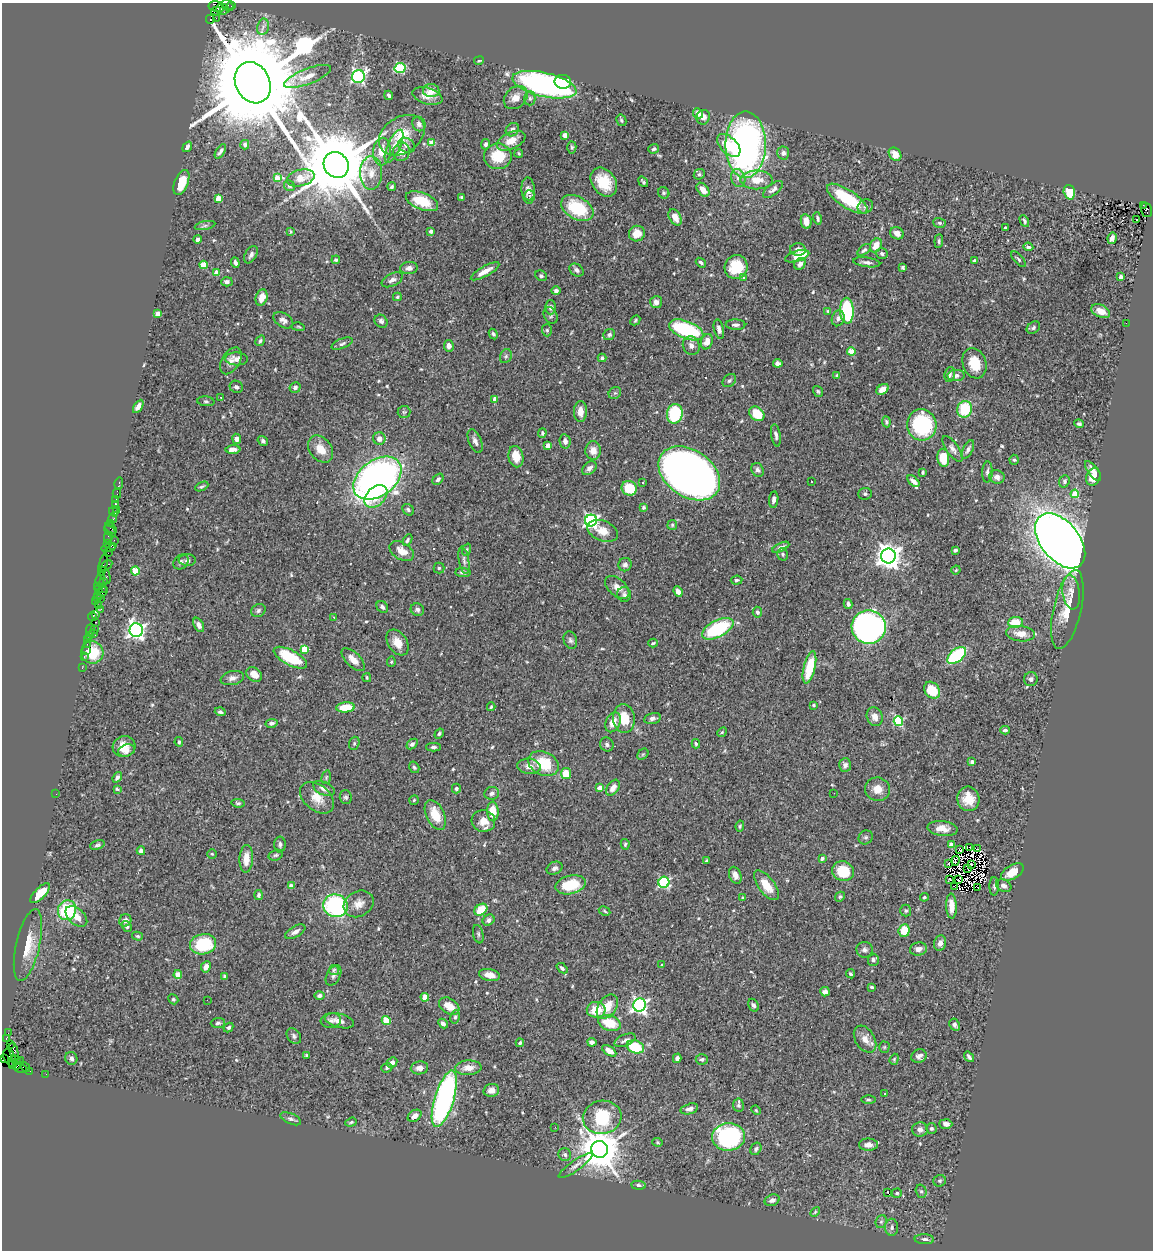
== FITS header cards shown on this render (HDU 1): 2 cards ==
NAXIS1  =                 1151
NAXIS2  =                 1248

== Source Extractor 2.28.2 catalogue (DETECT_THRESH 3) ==
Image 1151 x 1248 px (HDU 1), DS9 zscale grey, 1 PNG px = 1 image px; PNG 1155 x 1252 px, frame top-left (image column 1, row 1248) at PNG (2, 3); each listed source drawn as its Kron ellipse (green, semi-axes under 4 px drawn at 4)
Background 0.69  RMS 0.036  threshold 0.109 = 3 sigma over >= 5 px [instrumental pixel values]
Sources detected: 582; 6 with non-positive FLUX_AUTO (blend fragments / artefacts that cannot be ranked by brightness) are neither listed nor drawn; of the other 576, the 500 brightest by FLUX_AUTO listed and drawn (76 fainter detections omitted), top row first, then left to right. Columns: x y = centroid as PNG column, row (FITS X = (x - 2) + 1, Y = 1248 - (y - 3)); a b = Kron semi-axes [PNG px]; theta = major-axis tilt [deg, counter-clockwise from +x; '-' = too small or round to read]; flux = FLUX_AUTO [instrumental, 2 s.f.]
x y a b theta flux
228 5 6 5 - 35
232 6 4 2 - 30
216 7 8 5 -11 190
222 9 6 6 - 110
216 11 5 3 - 250
216 18 2 2 - 15
210 19 4 3 - 470
263 27 8 6 78 12
479 61 5 3 - 2.8
400 68 5 5 - 190
307 76 25 7 21 28
358 76 6 6 - 460
563 82 8 7 - 41
253 83 21 17 -64 82000
544 85 33 12 -13 670
431 90 8 6 -1 30
389 95 5 3 - 5.8
427 96 15 8 -17 22
516 98 13 10 42 22
530 98 7 5 -90 6.5
698 113 5 4 - 18
703 117 7 6 - 13
621 120 6 4 -60 4.6
419 124 7 6 - 8.5
512 130 7 6 - 11
402 135 25 18 34 66
565 135 4 4 - 27
511 141 15 8 25 34
432 143 4 4 - 44
485 144 5 4 - 6.5
245 145 5 4 - 6.3
406 145 9 7 -29 13
729 145 14 8 -45 60
746 145 33 20 90 910
394 146 18 6 66 17
187 147 6 3 54 5.4
572 147 6 4 -87 4.2
654 149 5 4 - 5.7
220 151 8 4 58 5.9
382 152 14 9 86 34
401 152 9 8 - 16
519 153 4 4 - 3.2
783 153 6 6 - 7.2
895 154 7 5 -50 30
498 156 14 13 - 70
336 165 13 12 - 32000
371 173 17 11 88 28
699 174 6 5 - 4.4
277 178 4 4 - 41
301 178 14 8 14 30
738 178 9 7 -73 14
756 180 16 9 -1 42
181 182 13 6 68 53
604 182 16 11 -54 64
643 182 6 3 -53 4.4
289 186 6 5 - 5.5
392 187 4 4 - 4.8
703 190 8 5 -51 20
773 190 12 5 37 9.7
528 191 13 6 -85 18
1069 192 7 5 -73 49
664 193 6 5 - 4.4
529 195 5 5 - 7.2
461 197 3 3 - 3.3
218 198 4 4 - 48
847 199 24 8 -34 130
422 201 17 8 -21 80
1143 205 2 2 - 73
865 206 8 6 31 10
577 208 17 11 -30 120
1146 210 7 5 -72 200
675 217 9 5 -60 22
817 218 6 4 -76 4.8
1137 219 3 2 - 4.1
806 221 7 5 -80 21
1024 221 6 4 -62 4.2
940 223 6 4 -17 4.6
205 225 10 4 11 6.5
1005 228 3 3 - 4.5
291 231 4 3 - 2.8
431 231 4 4 - 8.1
897 233 7 6 - 15
637 234 8 7 - 29
1112 238 6 4 79 8
197 239 4 4 - 7.4
939 241 7 4 85 3.9
876 245 7 5 61 30
1028 247 5 3 - 4.9
798 249 8 6 1 11
864 250 8 4 39 6.3
882 254 6 5 - 5.6
251 255 9 5 61 8.8
797 256 12 5 18 53
1018 259 9 3 -47 4.4
336 260 4 3 - 4.9
974 261 4 3 - 5.9
867 262 13 5 -7 9.1
235 263 5 3 - 7
701 263 5 3 - 5.7
800 264 6 5 - 12
203 265 4 4 - 63
736 267 12 11 - 72
903 267 4 3 - 4.4
409 268 9 6 7 12
576 270 8 6 -41 7.4
485 271 16 5 29 23
216 273 4 4 - 33
541 276 6 5 - 5.1
1121 277 4 4 - 8.8
743 278 4 4 - 4.9
392 280 11 6 26 12
227 282 6 4 2 6.9
556 291 5 4 - 7.7
397 297 4 3 - 3.8
261 298 8 5 72 26
656 302 6 6 - 11
550 307 7 5 90 9.2
828 311 3 3 - 2.8
847 311 13 7 -88 210
1101 311 10 6 -24 22
158 314 4 4 - 35
550 315 9 6 -60 5.5
838 318 8 6 74 10
283 320 11 7 -32 11
635 320 5 3 - 3.7
381 321 7 6 - 7.6
1126 323 2 2 - 5.6
735 325 10 5 -1 7.8
298 327 6 3 -10 2.9
1033 328 7 5 36 6.2
719 329 10 5 -76 9.9
547 330 6 5 - 3.7
686 330 18 8 -21 230
493 334 5 4 - 4.5
609 335 6 5 - 5.3
260 341 5 4 - 4.5
707 342 8 5 70 19
342 344 11 5 21 6.9
691 345 9 8 - 13
449 346 6 5 - 11
851 351 4 4 - 69
506 356 7 5 63 5.5
602 358 4 4 - 4.2
237 359 11 6 -3 18
231 361 15 8 59 16
778 363 5 4 - 8.3
974 363 15 11 -71 56
950 374 8 5 77 6.7
837 375 3 3 - 4.5
956 375 8 5 3 9.5
729 381 7 5 43 5.5
236 387 7 6 - 5.9
295 387 6 5 - 6.2
882 389 7 4 35 17
818 391 6 4 -55 4.2
615 393 7 5 40 4.5
221 397 3 2 - 6.1
495 399 4 3 - 18
206 401 8 5 -5 4.4
138 406 7 4 59 13
965 409 8 7 - 100
404 412 6 6 - 4.6
580 412 10 6 89 21
675 414 10 8 80 150
757 414 8 6 -43 71
886 422 5 4 - 4.7
1079 424 5 4 - 5.4
922 425 15 14 - 240
542 433 4 4 - 4.8
776 435 11 4 -81 8.4
237 439 5 4 - 12
379 439 6 6 - 17
263 441 5 4 - 5
475 441 12 6 -66 11
565 441 7 5 -80 9.8
548 446 4 4 - 24
233 449 7 4 0 13
321 449 15 11 -52 36
953 449 15 6 -54 12
968 449 10 5 62 8.6
593 450 9 7 89 22
516 457 11 7 -78 38
943 458 9 6 -82 64
1014 460 5 4 - 3.9
589 468 8 5 41 10
758 470 7 5 -61 7.9
1093 471 12 5 -55 17
923 472 4 3 - 3.6
987 472 10 5 88 7.6
689 473 34 23 -34 1800
997 477 8 6 -14 12
1093 477 9 6 69 34
377 478 27 18 36 1300
438 479 6 4 46 6.4
812 481 3 2 - 2.8
913 481 7 4 -44 11
1064 481 6 5 - 5.9
119 483 6 3 76 18
643 483 3 3 - 5.9
202 486 7 3 25 4.2
629 488 8 7 - 66
117 493 5 2 - 33
865 494 7 6 - 5.2
1075 494 4 4 - 57
376 496 13 9 44 48
116 499 2 2 - 6
774 499 8 4 83 8.8
115 504 4 3 - 66
643 507 4 4 - 3.7
116 509 3 2 - 10
408 510 6 5 - 5
114 512 5 3 - 27
113 518 4 3 - 68
591 521 6 6 - 660
111 523 3 2 - 41
672 525 5 5 - 3.2
111 528 6 3 -41 79
110 531 7 3 -41 81
603 531 16 10 -22 30
108 537 6 3 -80 54
114 540 2 2 - 28
407 540 6 4 63 5.2
1060 541 32 19 -51 3600
107 544 3 2 - 44
113 547 4 2 - 60
781 547 9 4 25 9.2
108 548 7 4 8 92
467 550 6 4 72 3.4
955 550 4 3 - 6.4
402 551 13 8 -31 28
108 553 2 2 - 48
783 554 6 5 - 4.4
888 556 7 7 - 2500
187 560 8 6 -2 7.1
464 560 14 5 -80 8.5
181 562 8 6 41 6.9
103 565 12 3 77 120
625 565 7 6 - 8.6
106 566 7 2 34 130
439 568 5 5 - 4
956 570 5 3 - 2.9
135 571 4 4 - 78
463 572 7 4 -4 7.2
105 575 9 5 -72 210
100 579 7 3 73 110
737 580 6 4 6 4.8
103 582 4 3 - 42
98 586 2 2 - 29
617 587 14 8 -41 19
102 588 3 2 - 27
98 590 3 3 - 35
678 591 5 4 - 13
1071 592 17 8 -82 21
101 593 8 3 38 200
624 594 7 7 - 7.8
97 598 4 2 - 86
100 599 3 2 - 69
95 602 4 3 - 46
848 604 5 4 - 7.1
99 605 4 3 - 12
382 607 6 5 - 6.8
101 609 3 2 - 15
258 610 7 6 - 6.4
417 610 7 6 - 6.9
1067 610 40 14 77 67
757 612 5 4 - 5.9
95 614 3 2 - 23
92 617 5 3 - 56
334 617 3 2 - 8.9
95 622 3 2 - 57
1015 622 7 5 6 48
199 625 8 4 -63 14
869 627 17 16 - 870
95 629 3 2 - 44
718 629 17 8 27 200
90 630 6 3 77 97
136 630 7 6 - 1000
93 634 3 3 - 13
1020 634 14 7 -6 27
89 635 3 2 - 42
88 640 2 2 - 20
570 640 9 6 -71 6.8
397 643 14 9 -57 31
653 643 5 3 - 3.6
87 644 2 2 - 47
304 649 4 4 - 64
86 650 2 2 - 22
92 652 11 11 - 75
84 656 3 2 - 31
957 656 11 6 38 230
290 658 18 7 -28 120
353 660 14 7 -44 24
391 662 5 4 - 3.7
809 667 16 5 76 100
82 668 2 2 - 13
254 674 9 6 -37 23
232 678 12 7 12 12
367 678 4 3 - 3
1031 679 7 6 - 9.4
932 690 9 7 -50 70
814 705 3 3 - 3
346 707 9 5 5 57
491 707 4 3 - 3.3
220 712 5 4 - 5.7
875 717 9 8 - 19
652 718 9 5 12 8.3
624 719 14 11 -84 50
898 721 5 4 - 180
613 722 10 7 64 26
272 723 6 4 12 7.1
1005 730 5 4 - 6.1
722 732 5 4 - 3.2
439 734 5 4 - 4.2
179 742 5 4 - 4.2
354 743 7 5 71 3.8
412 744 6 4 42 6.2
607 744 7 6 - 7.1
696 744 5 3 - 3.8
124 747 11 10 - 32
433 747 7 4 0 5.7
126 750 9 6 20 14
643 754 6 4 43 3.8
972 762 4 3 - 12
543 764 16 11 -25 92
845 765 7 6 - 9.3
529 766 12 7 -7 18
414 767 6 4 -57 4.1
566 774 5 5 - 45
117 777 5 4 - 7.5
326 777 7 4 75 3.4
324 788 11 6 -24 14
456 788 5 4 - 4.2
600 788 4 4 - 33
613 788 9 5 56 18
117 789 4 3 - 3.3
878 789 12 11 - 27
492 793 7 6 - 8.5
834 793 2 2 - 3.2
56 794 2 2 - 5.5
346 797 7 6 - 4.4
317 798 19 12 -40 35
968 799 12 11 - 37
414 800 5 4 - 3.5
238 803 7 4 -6 4.6
493 811 10 5 -87 43
435 815 16 9 -65 54
483 821 12 10 -15 28
740 826 5 4 - 3.7
942 829 15 7 -7 22
866 837 7 6 - 6.2
280 844 8 5 89 7
625 844 5 4 - 3.6
97 845 8 4 17 5.1
951 845 4 4 - 20
970 847 3 2 - 6.7
978 849 3 2 - 3.5
960 850 4 3 - 3.3
141 851 4 4 - 9.5
212 854 5 4 - 3.2
276 855 7 5 16 5.2
822 858 4 3 - 8.3
246 859 14 6 87 29
707 860 3 3 - 3.6
955 861 4 3 - 2.9
948 863 3 2 - 7.3
971 865 3 3 - 6
554 868 8 6 26 8.2
968 868 3 2 - 3.4
843 871 11 9 -13 77
1012 872 12 7 31 35
735 875 9 6 -69 14
950 879 4 2 - 3.3
958 880 3 3 - 3.1
664 882 5 5 - 250
570 885 15 9 13 76
766 885 17 8 -52 42
291 886 4 4 - 18
954 886 3 2 - 3.1
994 886 9 5 89 5.5
1004 886 8 5 -29 9.5
977 887 3 2 - 7.8
40 893 13 5 46 35
259 895 5 4 - 4.9
743 897 4 3 - 2.8
840 897 5 4 - 3.7
924 897 4 3 - 3
359 904 16 12 30 24
336 906 12 11 - 320
951 906 12 5 -87 22
67 910 10 9 - 140
481 910 7 5 36 54
605 911 6 4 -29 3.3
906 911 6 5 - 4.3
76 916 13 8 -42 30
125 920 6 6 - 12
489 920 6 5 - 9.1
127 926 6 4 -57 5.6
904 931 6 5 - 52
295 932 11 5 29 11
478 934 9 5 -77 5.3
137 936 5 4 - 3.6
940 943 8 6 76 13
203 944 13 10 11 150
28 945 36 12 77 55
918 949 8 6 10 13
865 950 8 8 - 8.4
873 960 6 5 - 5.8
662 965 4 3 - 4.4
206 967 6 4 61 15
562 968 6 4 -41 5.3
334 970 5 5 - 3.7
850 974 5 4 - 4.1
178 975 4 4 - 49
333 975 11 6 62 8.1
489 975 10 6 -10 24
225 976 4 4 - 7.3
871 987 4 3 - 3.2
825 992 5 5 - 13
319 995 5 4 - 8.5
425 997 4 4 - 43
173 999 5 4 - 3.6
207 1000 2 2 - 8.8
640 1005 6 6 - 740
754 1005 7 5 -61 6.6
449 1006 11 7 -33 33
607 1007 13 9 55 38
596 1010 9 8 - 50
455 1017 7 4 80 4.9
331 1020 10 7 8 10
339 1021 15 7 -14 16
386 1021 4 4 - 72
218 1023 7 5 3 5.4
443 1023 5 4 - 7.1
610 1023 11 7 -21 62
955 1025 6 5 - 6
229 1027 5 4 - 4.6
8 1033 2 2 - 15
294 1036 9 6 -54 7.1
6 1038 3 3 - 75
865 1039 15 9 -58 23
625 1040 11 5 22 10
592 1042 4 4 - 9.6
520 1043 4 3 - 4.1
10 1045 2 2 - 25
635 1047 9 6 -20 91
884 1047 5 5 - 3.3
609 1051 8 4 -35 26
14 1052 10 4 -77 240
307 1055 4 4 - 3.5
919 1056 8 6 24 10
9 1057 9 5 -69 160
969 1057 6 3 -53 5.6
71 1058 6 6 - 7.5
677 1058 5 4 - 7.7
4 1059 4 3 - 35
702 1059 6 5 - 5.2
894 1059 6 4 71 3.1
15 1060 5 2 - 170
392 1063 5 5 - 12
13 1064 3 2 - 35
19 1064 7 3 56 110
25 1067 5 3 - 94
21 1068 6 2 -21 73
387 1068 5 4 - 5.7
419 1068 9 6 9 15
468 1068 13 7 4 24
30 1071 2 2 - 16
46 1074 2 2 - 13
491 1090 8 6 14 16
885 1093 3 2 - 2.8
444 1099 29 9 73 640
868 1100 7 3 -1 3.4
738 1105 6 5 - 5.7
689 1109 9 5 15 8.9
756 1110 5 4 - 2.9
415 1116 7 5 33 14
602 1117 19 16 9 240
291 1119 11 5 -23 7
351 1122 6 3 20 3.9
946 1124 6 4 -4 10
555 1127 3 2 - 3.2
920 1129 8 7 - 11
931 1129 5 5 - 4.9
729 1137 16 14 4 440
658 1142 5 4 - 3.1
868 1145 9 6 0 12
600 1149 8 8 - 9200
756 1149 7 5 61 5.6
565 1154 6 6 - 5.7
576 1165 20 5 36 13
940 1181 6 5 - 5.1
638 1185 7 4 -5 5.5
921 1191 7 5 -73 5.3
888 1193 3 2 - 31
897 1193 5 4 - 4.1
772 1200 8 5 21 8.3
815 1212 6 3 46 2.9
881 1221 7 5 68 4.8
892 1227 8 6 -88 8.7
924 1239 10 5 -2 8.5
At the frame edge (FLAGS 8, measured only in part): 1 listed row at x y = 4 1059
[76 fainter detections neither listed nor drawn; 6 non-positive-flux detections neither listed nor drawn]